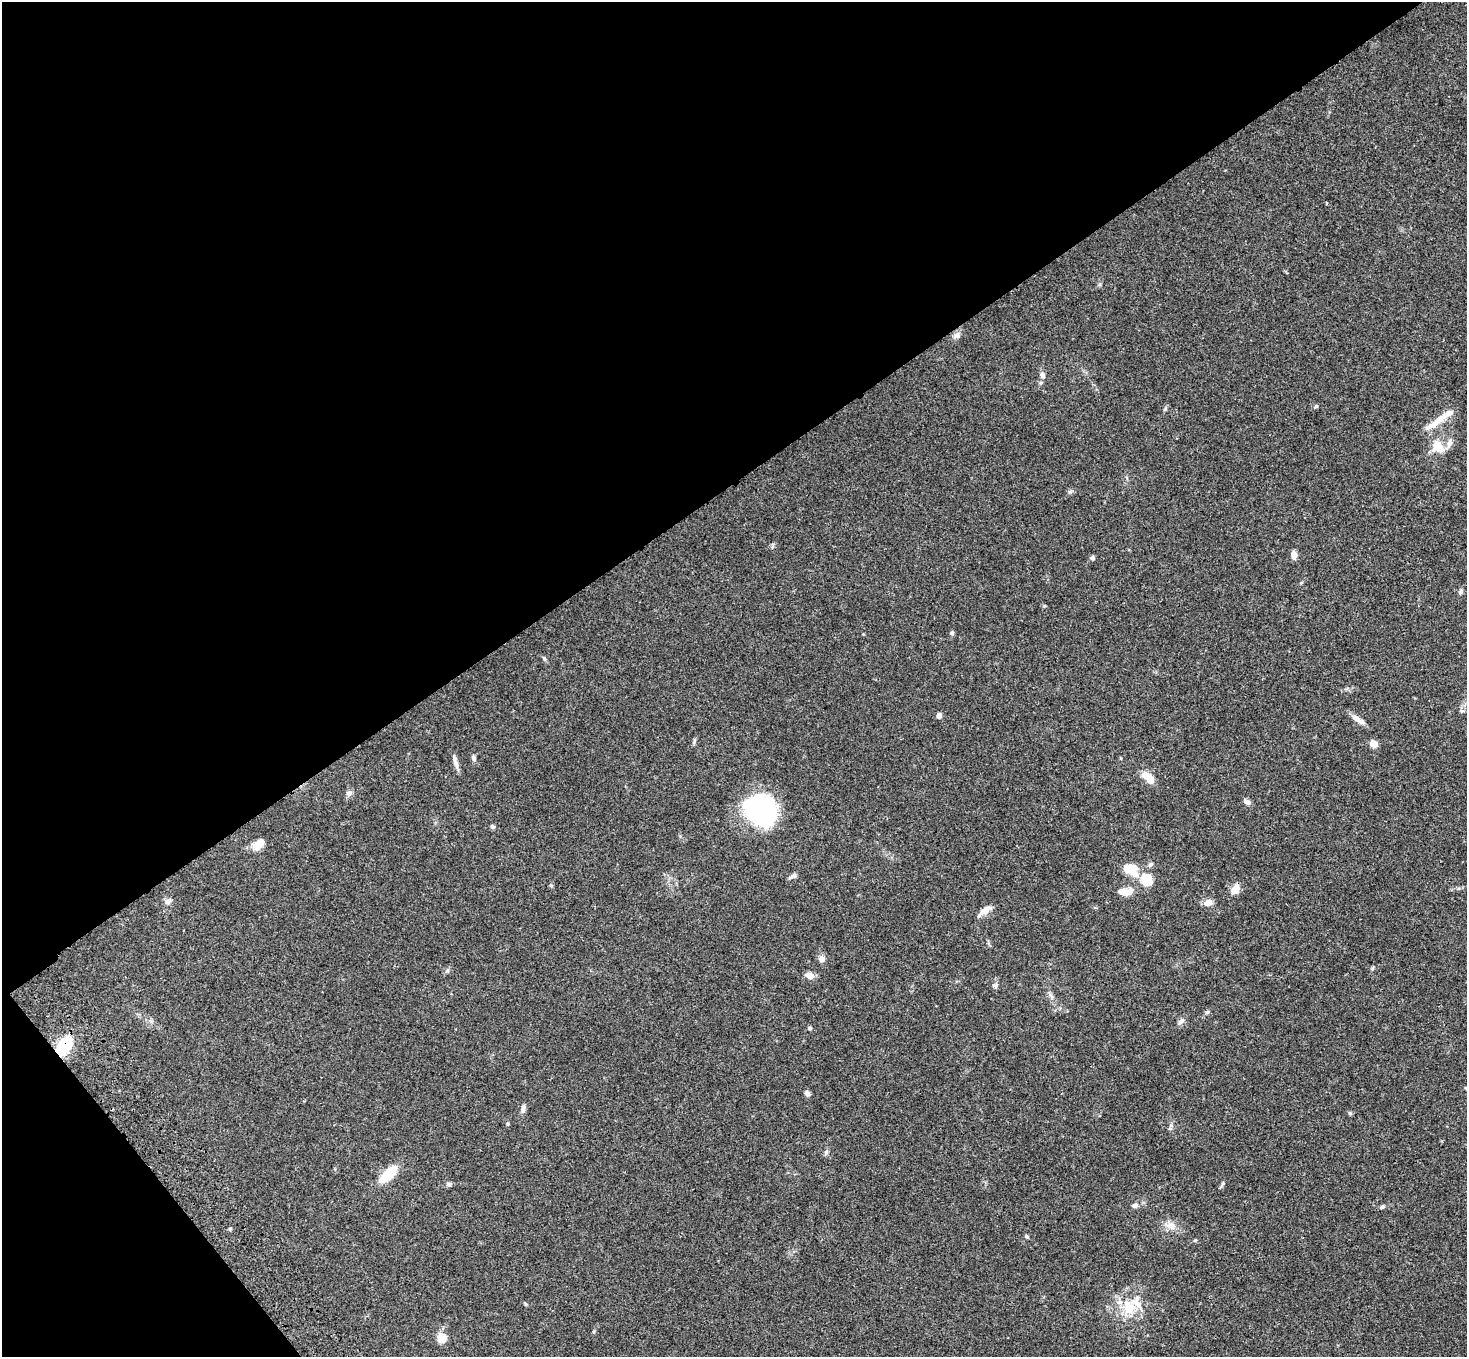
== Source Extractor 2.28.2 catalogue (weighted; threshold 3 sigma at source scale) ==
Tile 5 of 4 x 4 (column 1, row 2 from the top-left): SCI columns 108-1572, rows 3085-4439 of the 6070 x 6030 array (HDU 1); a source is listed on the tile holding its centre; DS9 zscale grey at full resolution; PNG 1469 x 1359 px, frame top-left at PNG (2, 2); no overlay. Shown black and unused: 38% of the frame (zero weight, under 3 of 4 exposures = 6% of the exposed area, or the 3 px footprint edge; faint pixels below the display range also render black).
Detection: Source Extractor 2.28.2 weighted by HDU 2 'WHT'; one run over the whole footprint, this tile lists its part. Background 0.0472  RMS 0.0052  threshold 0.0234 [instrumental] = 3 sigma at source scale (4.5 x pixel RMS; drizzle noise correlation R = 1.50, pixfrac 1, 0.05/0.05 arcsec/px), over >= 5 px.
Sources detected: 65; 2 inside a brighter object's white glare — not listed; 4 inside a brighter listed object's ellipse — not listed separately; the other 59 listed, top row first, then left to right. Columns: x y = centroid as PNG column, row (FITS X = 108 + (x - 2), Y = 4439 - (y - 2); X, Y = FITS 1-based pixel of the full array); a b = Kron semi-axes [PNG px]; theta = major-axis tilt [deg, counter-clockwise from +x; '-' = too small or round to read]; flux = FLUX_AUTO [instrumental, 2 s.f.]
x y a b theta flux
957 336 9 7 33 1.8
1042 375 11 7 -76 1.8
1316 406 5 4 - 0.58
1435 423 37 8 35 6.5
1438 447 18 14 -52 7.9
1294 555 9 6 -84 2.6
1093 558 6 5 - 0.99
1460 592 6 5 - 1.1
952 633 7 5 -89 0.85
544 658 6 4 -48 0.71
939 715 5 4 - 2.9
1358 719 18 6 -34 3.4
1374 744 8 7 - 3.6
474 758 9 5 -71 1.2
455 761 17 6 -79 2.5
1147 776 10 7 -21 6.6
349 793 8 8 - 1.7
1247 802 9 6 -32 1.7
758 810 35 28 83 58
492 827 7 4 -48 0.78
259 844 15 8 45 5.9
1150 864 8 5 44 1.1
1128 869 8 8 - 8.5
1135 874 15 9 -45 4.6
793 876 9 6 24 1.6
1147 880 11 9 -87 13
551 885 5 5 - 0.64
1235 889 10 8 49 5.6
1125 892 19 9 -3 5
168 901 8 7 - 1.6
1208 903 10 7 17 3.3
984 911 18 7 36 4.1
822 959 9 8 - 2
447 970 7 4 45 0.88
809 975 9 7 -30 3.2
995 985 7 7 - 1.2
1207 1012 6 5 - 0.79
151 1021 6 4 -45 0.97
1181 1022 9 6 52 1.5
810 1028 6 4 -23 0.71
64 1047 20 10 54 24
1466 1088 5 4 - 0.47
807 1093 7 6 - 1.4
523 1109 11 6 77 1.8
1350 1113 5 5 - 0.72
508 1124 4 4 - 0.52
826 1152 7 5 70 1.1
388 1174 21 9 43 15
1223 1183 7 4 71 0.73
449 1184 7 6 - 1.1
1135 1205 8 6 22 1.5
1382 1207 7 5 14 0.79
1171 1226 14 11 -21 4.3
230 1229 5 4 - 0.62
1027 1236 6 4 -22 0.66
1195 1240 5 4 - 0.56
525 1304 6 3 -70 0.56
1129 1308 22 17 -75 13
442 1338 12 12 - 4.7
Overlapping masked pixels (flux is a lower limit): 1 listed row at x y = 64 1047
Isophote crosses this tile's border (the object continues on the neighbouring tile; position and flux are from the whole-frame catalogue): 1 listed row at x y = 1466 1088
Unlisted compact peaks at least as high as the median listed source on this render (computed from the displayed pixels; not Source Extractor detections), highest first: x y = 1044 606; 1070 492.